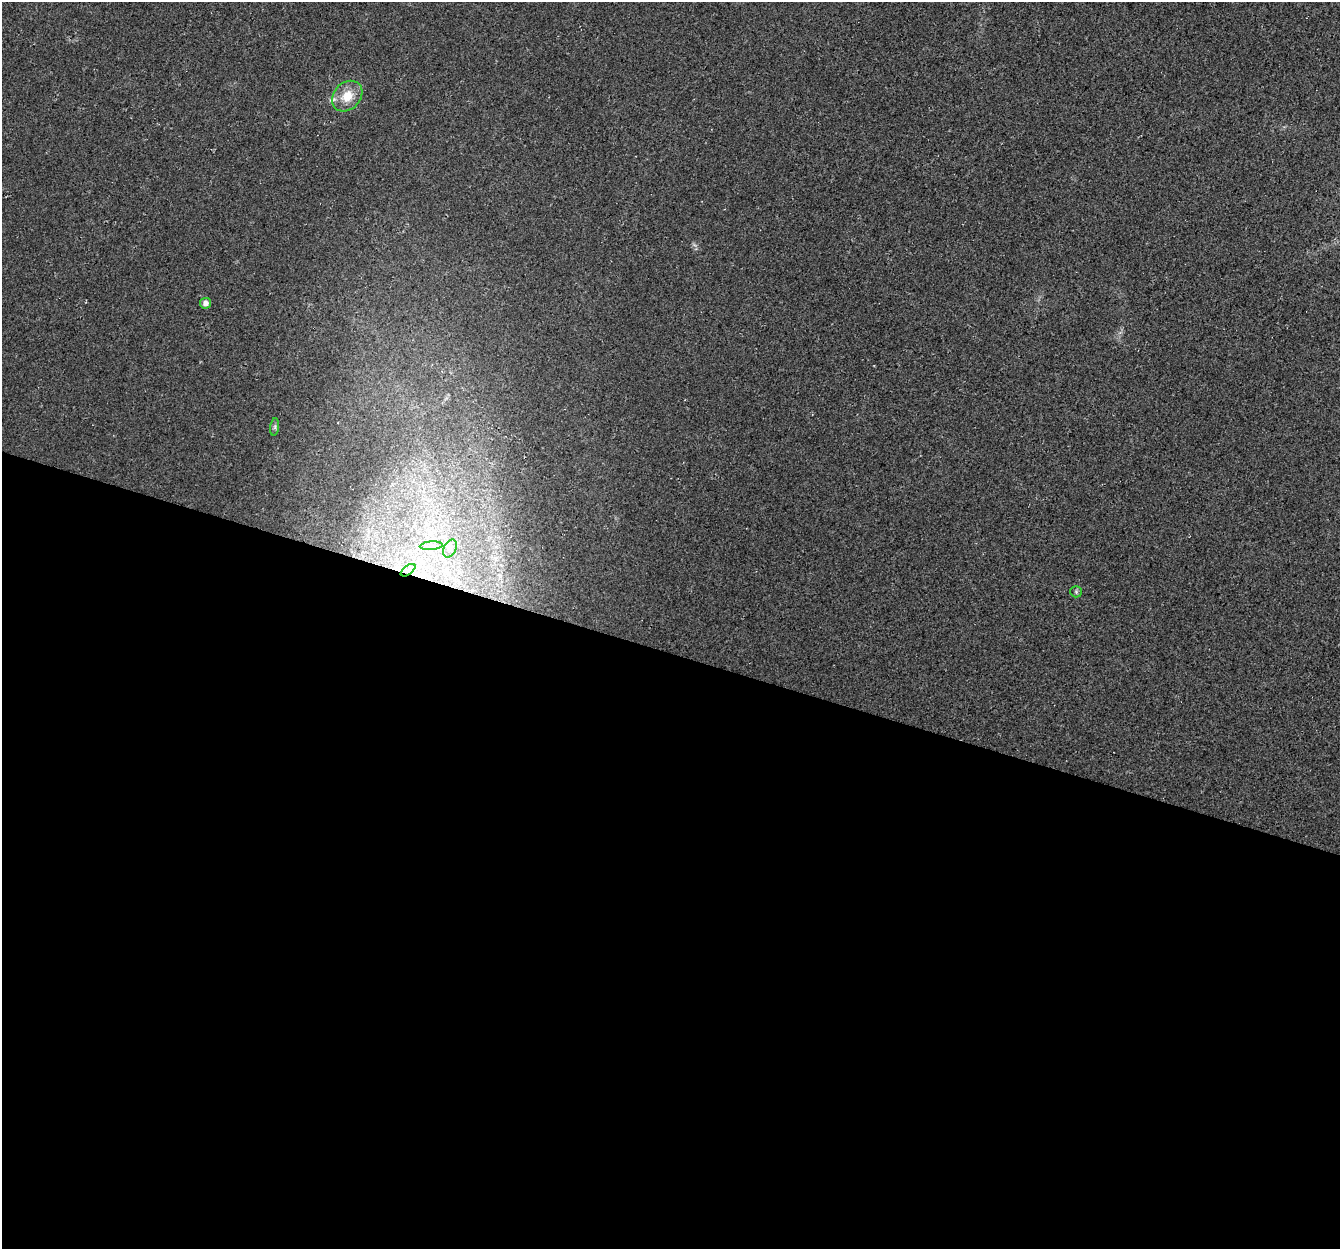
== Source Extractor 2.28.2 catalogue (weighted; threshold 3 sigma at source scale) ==
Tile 14 of 4 x 4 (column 2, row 4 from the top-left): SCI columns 1360-2697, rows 273-1519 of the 5404 x 5593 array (HDU 1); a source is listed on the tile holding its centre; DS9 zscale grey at full resolution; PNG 1342 x 1251 px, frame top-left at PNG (2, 2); each listed source drawn as its Kron ellipse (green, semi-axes under 4 px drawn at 4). Shown black and unused: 48% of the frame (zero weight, under 3 of 4 exposures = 5% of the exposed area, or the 3 px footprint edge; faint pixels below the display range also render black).
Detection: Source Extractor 2.28.2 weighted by HDU 2 'WHT'; one run over the whole footprint, this tile lists its part. Background 0.0231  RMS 0.0069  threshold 0.0312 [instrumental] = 3 sigma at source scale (4.5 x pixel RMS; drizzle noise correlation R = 1.50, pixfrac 1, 0.0396/0.0396 arcsec/px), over >= 5 px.
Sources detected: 8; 1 inside a brighter listed object's ellipse — not listed separately; the other 7 listed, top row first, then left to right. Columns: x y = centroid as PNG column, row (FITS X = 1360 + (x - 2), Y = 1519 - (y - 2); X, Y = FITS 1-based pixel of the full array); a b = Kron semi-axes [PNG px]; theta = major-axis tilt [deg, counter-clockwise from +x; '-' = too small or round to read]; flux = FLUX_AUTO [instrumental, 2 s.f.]
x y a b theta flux
347 96 17 13 47 13
206 303 5 5 - 3.3
275 427 9 4 82 1.4
431 546 11 4 4 2.8
450 548 9 6 64 3
408 570 8 4 37 2.3
1076 592 6 5 - 1.1